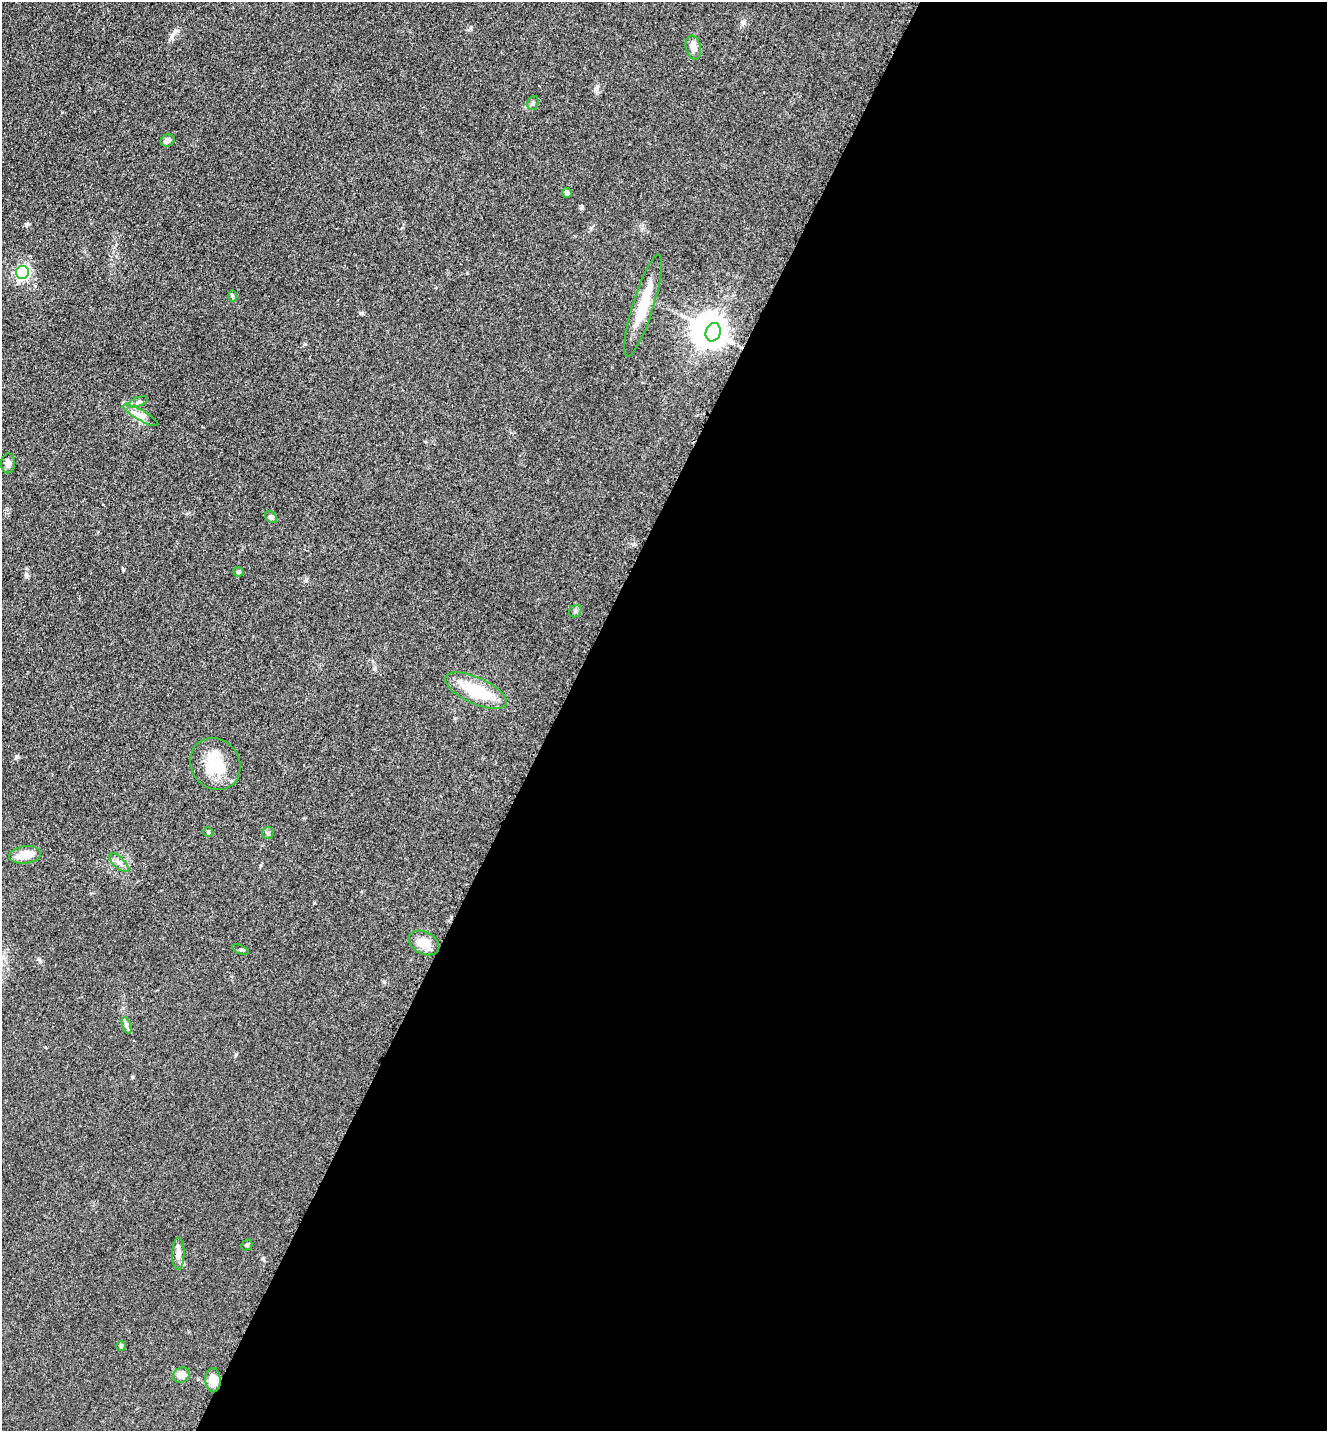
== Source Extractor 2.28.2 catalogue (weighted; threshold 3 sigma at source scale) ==
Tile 12 of 4 x 4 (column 4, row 3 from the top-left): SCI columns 4275-5599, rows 1471-2899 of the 5806 x 5775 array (HDU 1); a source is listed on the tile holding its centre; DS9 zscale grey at full resolution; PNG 1329 x 1433 px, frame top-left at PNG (2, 2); each listed source drawn as its Kron ellipse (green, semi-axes under 4 px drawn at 4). Shown black and unused: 58% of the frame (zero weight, under 3 of 5 exposures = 4% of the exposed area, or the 3 px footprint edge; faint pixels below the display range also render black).
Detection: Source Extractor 2.28.2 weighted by HDU 2 'WHT'; one run over the whole footprint, this tile lists its part. Background 0.0634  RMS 0.006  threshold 0.027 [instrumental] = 3 sigma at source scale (4.5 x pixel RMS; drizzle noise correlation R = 1.50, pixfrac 1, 0.05/0.05 arcsec/px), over >= 5 px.
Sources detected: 30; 1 inside a brighter object's white glare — neither listed nor drawn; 1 inside a brighter listed object's ellipse — not listed separately; the other 28 listed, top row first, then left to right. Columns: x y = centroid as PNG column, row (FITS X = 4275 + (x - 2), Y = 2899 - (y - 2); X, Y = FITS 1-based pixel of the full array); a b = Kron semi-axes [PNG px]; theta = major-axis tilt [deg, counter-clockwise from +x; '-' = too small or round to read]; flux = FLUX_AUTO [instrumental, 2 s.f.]
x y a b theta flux
693 48 12 7 -75 4.1
533 103 7 5 69 1.2
167 141 7 6 - 2.2
567 193 5 4 - 1.8
23 272 6 6 - 120
232 296 6 4 -89 0.78
643 305 53 10 73 18
713 332 9 7 71 580
138 402 10 4 21 1.6
141 415 20 5 -30 3.8
8 463 10 7 87 2.7
271 517 6 5 - 1.2
238 572 5 4 - 1.1
575 611 7 5 48 1.2
476 691 33 13 -24 27
215 764 27 24 -51 22
208 832 5 5 - 0.84
268 833 6 6 - 1.2
25 855 16 8 8 9.8
119 863 12 5 -44 2.5
424 943 16 11 -27 8.5
240 950 8 2 -21 0.74
126 1026 9 4 -71 1.5
247 1245 6 5 - 0.95
178 1254 16 6 89 3.5
121 1346 5 5 - 0.85
181 1375 9 7 29 5.6
213 1380 12 7 -88 7.6
Unlisted compact peaks at least as high as the median listed source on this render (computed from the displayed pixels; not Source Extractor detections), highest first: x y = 123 570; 26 574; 16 757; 26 224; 384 982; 581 208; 236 1054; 743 23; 123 403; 40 961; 361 313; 306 580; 597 88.